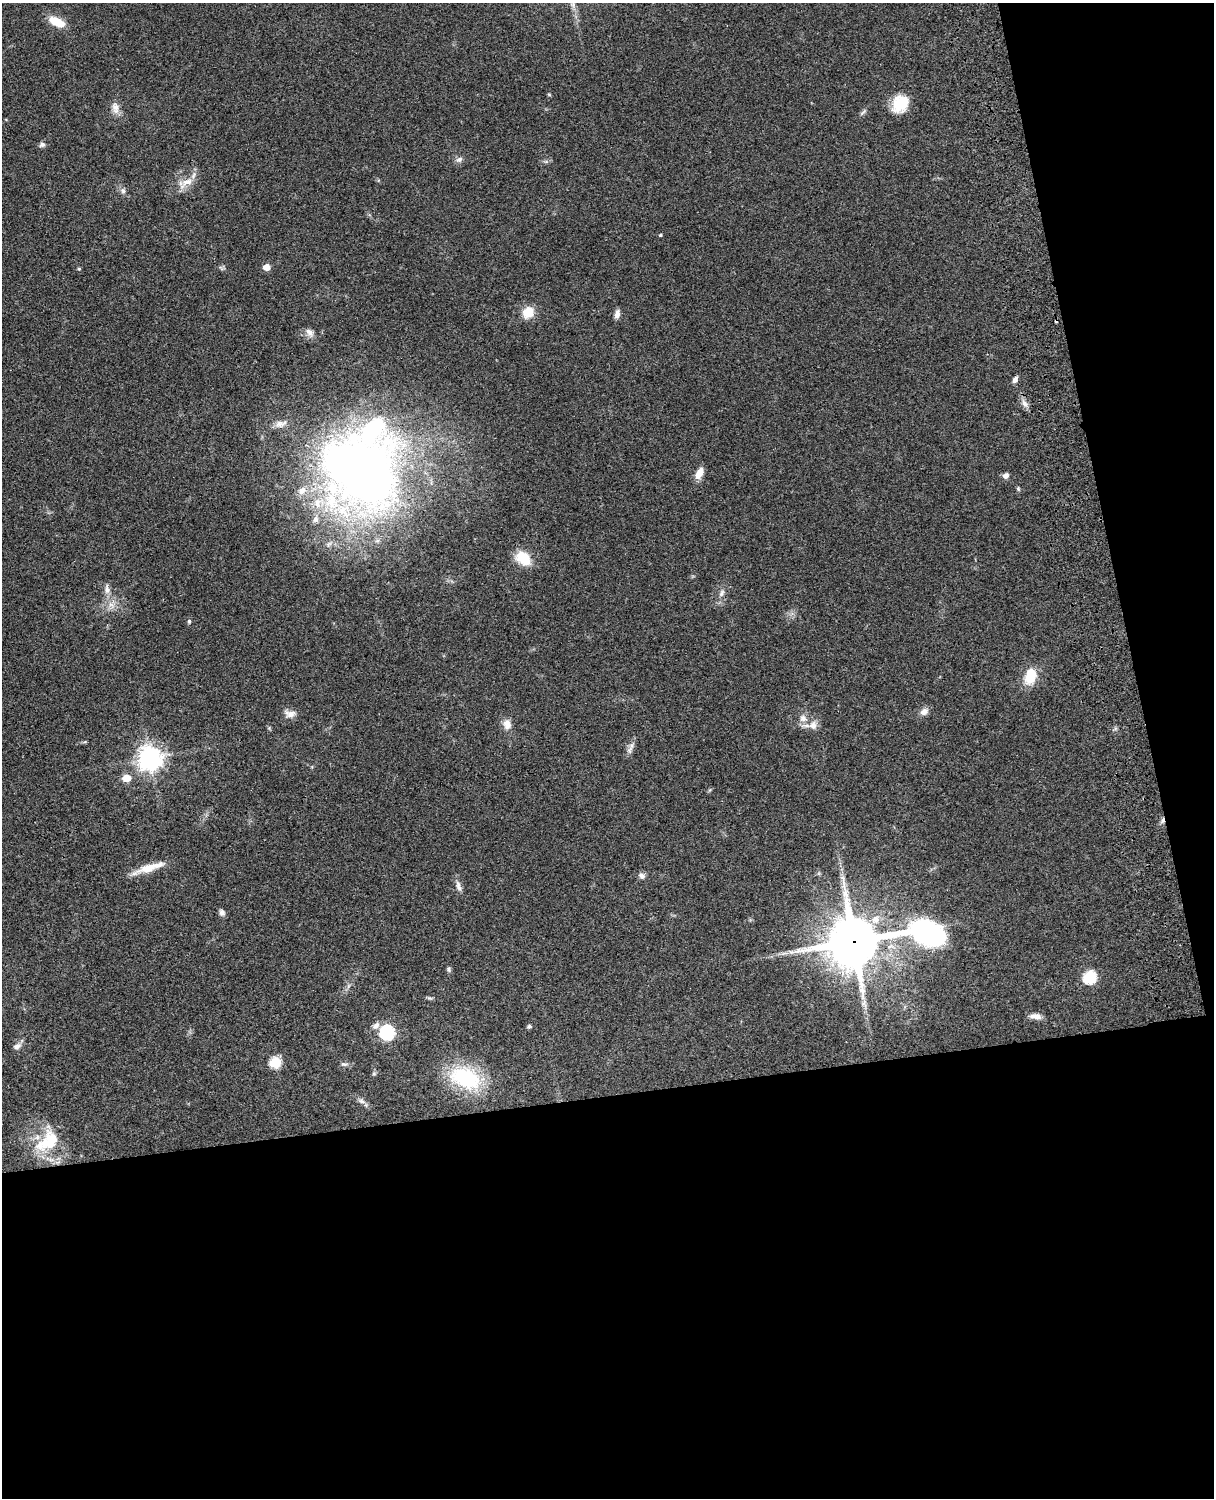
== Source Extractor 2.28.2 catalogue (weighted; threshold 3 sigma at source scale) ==
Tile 12 of 4 x 3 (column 4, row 3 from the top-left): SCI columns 3758-4969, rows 277-1772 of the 5088 x 4927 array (HDU 1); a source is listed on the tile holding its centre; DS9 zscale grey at full resolution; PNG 1216 x 1500 px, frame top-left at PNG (2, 3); no overlay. Shown black and unused: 33% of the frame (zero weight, under 3 of 4 exposures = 6% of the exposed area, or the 3 px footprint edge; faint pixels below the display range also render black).
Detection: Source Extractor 2.28.2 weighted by HDU 2 'WHT'; one run over the whole footprint, this tile lists its part. Background 0.0795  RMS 0.0058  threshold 0.0262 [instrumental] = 3 sigma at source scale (4.5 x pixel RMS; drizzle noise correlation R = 1.50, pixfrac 1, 0.05/0.05 arcsec/px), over >= 5 px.
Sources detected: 65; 2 cosmic-ray / hot-pixel residue — not listed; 8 inside a brighter listed object's ellipse — not listed separately; the other 55 listed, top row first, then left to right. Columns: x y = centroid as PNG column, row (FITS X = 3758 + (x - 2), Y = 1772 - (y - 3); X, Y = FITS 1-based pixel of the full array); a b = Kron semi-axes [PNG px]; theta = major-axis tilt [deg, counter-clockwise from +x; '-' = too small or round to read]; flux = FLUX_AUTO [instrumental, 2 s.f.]
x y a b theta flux
57 22 17 8 -25 12
549 94 6 4 -2 0.56
900 104 19 15 52 17
115 108 17 9 -77 4.5
863 112 10 4 45 1.3
42 144 8 6 15 1.6
459 159 10 7 29 2
186 183 26 10 24 7.6
123 191 8 6 -75 1.7
660 235 4 3 - 0.7
266 267 5 5 - 6.1
79 269 5 4 - 0.79
528 312 12 11 - 11
617 314 11 6 78 2.7
309 332 13 8 -41 3.4
1015 379 8 5 57 2
1025 404 12 7 -54 3
361 470 97 87 -39 440
699 473 14 7 60 5.4
1006 475 7 6 - 2.3
1018 489 6 4 -70 0.79
523 558 19 13 -38 14
107 589 13 7 -85 3.4
722 593 11 6 64 2.4
189 621 6 5 - 0.92
1030 676 18 12 74 14
924 711 12 9 31 3.2
290 714 16 9 -10 3.8
803 718 10 9 - 4.1
507 724 13 10 -90 4.6
813 725 11 10 - 4.5
630 750 13 6 68 2.7
150 758 8 8 - 510
127 778 6 5 - 9.9
147 868 34 9 19 11
642 876 9 7 -36 2.3
458 886 16 6 -75 2.7
222 912 7 6 - 2.3
927 932 65 27 -18 110
853 941 15 15 - 3200
449 969 6 6 - 1.1
1090 977 7 6 - 59
429 998 7 5 -10 0.93
864 1003 13 6 -88 2.7
1035 1016 14 6 -6 3.7
376 1026 11 7 39 2.8
529 1026 5 4 - 1.3
387 1032 7 7 - 96
17 1046 11 7 25 2.5
275 1062 6 6 - 36
344 1064 9 5 -7 1.5
374 1074 6 4 -43 0.76
466 1078 42 27 -21 43
362 1101 10 5 -24 2.1
51 1141 35 28 81 26
Overlapping masked pixels (flux is a lower limit): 2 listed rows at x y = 927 932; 853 941